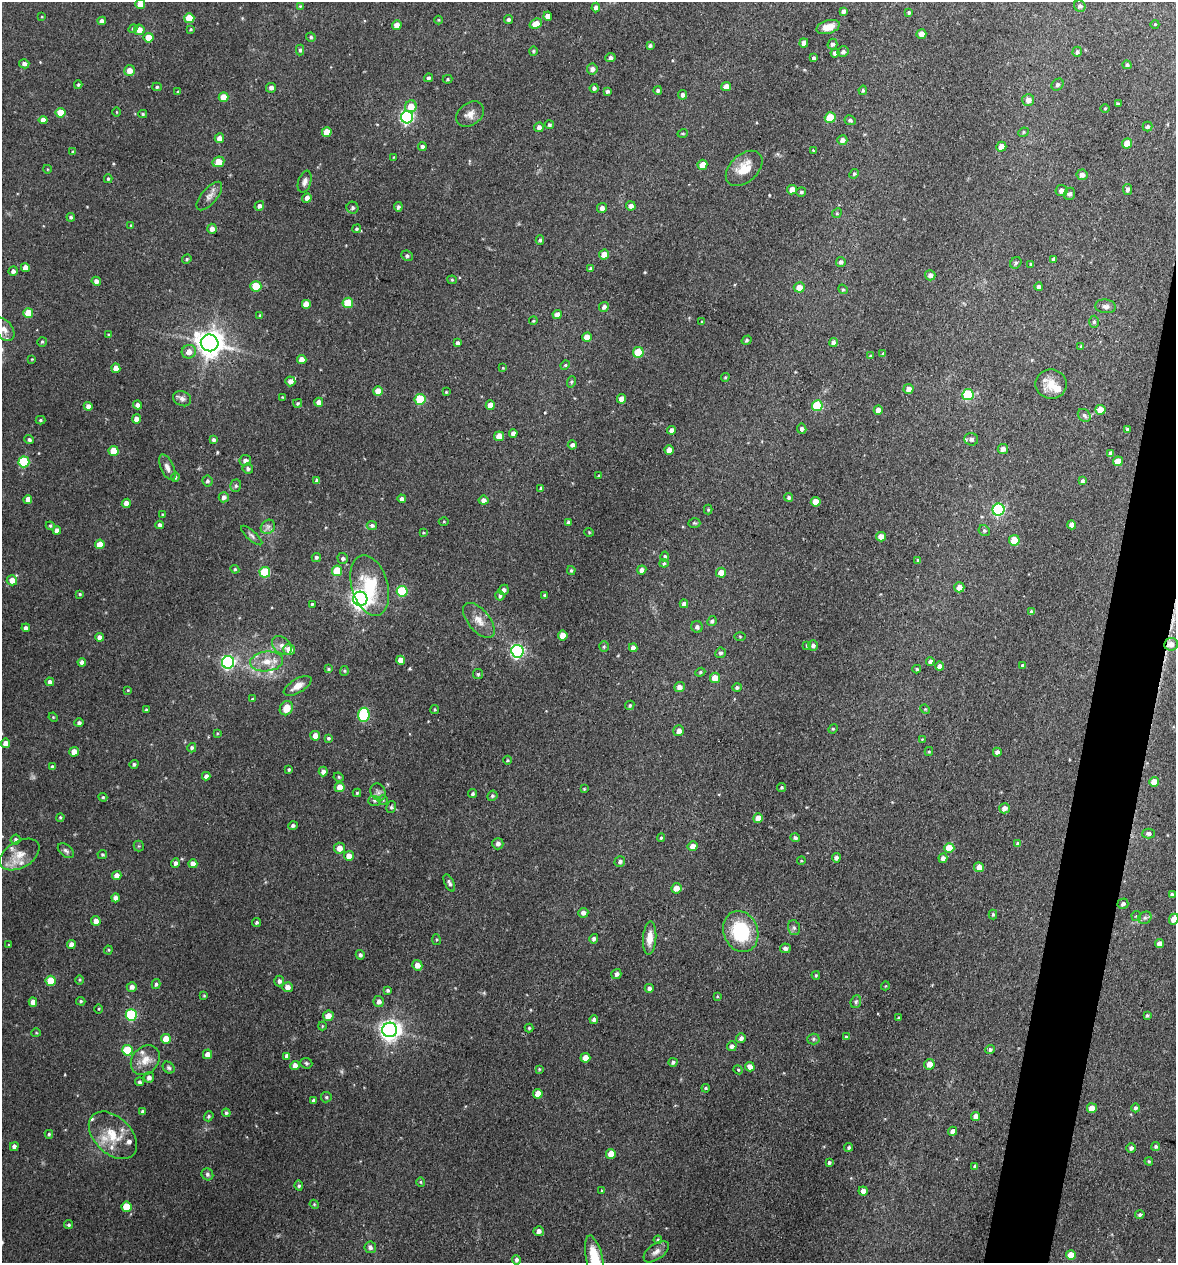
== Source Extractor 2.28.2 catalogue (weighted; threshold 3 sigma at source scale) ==
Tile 10 of 4 x 4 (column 2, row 3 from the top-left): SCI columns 1302-2475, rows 1269-2529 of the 5073 x 5061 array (HDU 1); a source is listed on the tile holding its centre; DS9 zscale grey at full resolution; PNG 1178 x 1265 px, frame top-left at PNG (2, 2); each listed source drawn as its Kron ellipse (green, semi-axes under 4 px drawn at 4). Shown black and unused: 4% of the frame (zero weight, under 3 of 4 exposures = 1% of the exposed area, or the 3 px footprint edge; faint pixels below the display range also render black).
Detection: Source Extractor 2.28.2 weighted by HDU 2 'WHT'; one run over the whole footprint, this tile lists its part. Background 0.122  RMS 0.0083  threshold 0.0373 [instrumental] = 3 sigma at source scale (4.5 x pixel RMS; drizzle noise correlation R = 1.50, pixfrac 1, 0.05/0.05 arcsec/px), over >= 5 px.
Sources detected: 461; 1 cosmic-ray / hot-pixel residue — neither listed nor drawn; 8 inside a brighter listed object's ellipse — not listed separately; the other 452 listed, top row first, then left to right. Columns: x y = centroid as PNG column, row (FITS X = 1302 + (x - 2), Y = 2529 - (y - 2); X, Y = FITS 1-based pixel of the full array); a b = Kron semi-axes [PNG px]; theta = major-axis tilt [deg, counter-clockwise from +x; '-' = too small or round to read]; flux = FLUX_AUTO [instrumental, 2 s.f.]
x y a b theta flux
140 4 5 4 - 10
300 6 4 3 - 0.92
1080 6 6 5 - 2.2
596 8 5 4 - 2.6
843 11 4 4 - 2.6
909 12 4 4 - 1.4
42 16 3 2 - 0.61
548 16 4 4 - 6.2
189 18 5 5 - 21
439 20 4 3 - 0.68
508 20 4 4 - 2
102 21 4 4 - 3.6
536 23 6 5 - 8.3
1155 24 4 3 - 0.69
397 25 5 4 - 6.5
828 27 12 6 15 8.9
133 29 4 4 - 1.1
191 29 4 3 - 0.89
139 30 5 5 - 7.4
921 34 5 5 - 5.8
311 37 4 4 - 1.3
149 38 5 5 - 13
804 43 4 4 - 3.6
832 44 5 5 - 2
650 45 4 4 - 1.5
300 50 5 4 - 1.4
533 51 4 4 - 0.96
843 52 5 5 - 2.8
1077 52 5 4 - 1.5
835 53 4 4 - 3
610 58 5 4 - 2.5
814 58 4 3 - 1.7
24 64 5 4 - 2.8
1127 65 4 4 - 1.5
592 69 5 5 - 3.6
130 71 5 5 - 6.6
428 78 4 4 - 1.6
448 79 5 4 - 1.1
78 85 4 3 - 1.1
1057 85 6 5 - 2
726 86 5 4 - 4.9
157 87 5 4 - 1.2
271 88 5 4 - 2.7
594 88 4 4 - 1.9
658 90 4 4 - 1.7
863 90 5 3 - 1.4
607 91 4 3 - 1.6
178 92 4 3 - 1.1
683 95 5 4 - 2.5
224 97 5 5 - 9.9
1028 100 6 6 - 5.3
1118 104 3 3 - 1.3
411 106 6 5 - 13
1105 108 4 3 - 0.68
117 112 5 3 - 0.59
60 113 5 5 - 17
143 114 4 4 - 1.1
470 114 15 11 39 6.5
407 117 6 6 - 150
830 118 5 5 - 22
43 120 4 4 - 5.3
850 120 6 4 -26 1.6
549 125 4 4 - 1.6
539 127 5 4 - 4
1147 127 5 5 - 2.4
327 132 5 5 - 12
1023 132 5 4 - 1.2
683 133 5 3 - 0.91
219 138 5 4 - 5.4
842 140 5 5 - 4
1127 143 5 5 - 10
422 147 4 4 - 2.4
1001 147 5 5 - 6.5
813 150 4 2 - 0.56
73 152 3 3 - 1
394 157 4 3 - 0.68
218 162 6 5 - 13
702 165 5 5 - 8
744 168 21 14 42 17
47 169 4 3 - 0.72
854 174 5 4 - 1.1
1082 175 5 5 - 4.2
108 179 4 4 - 1.1
305 182 11 6 72 3.9
1127 189 5 4 - 2.6
792 190 5 4 - 7.1
1061 191 6 5 - 4.1
801 192 5 5 - 1.6
1070 194 6 5 - 2.4
209 196 17 8 50 5.3
307 198 5 4 - 3.8
259 206 5 4 - 2.6
631 206 5 4 - 3.8
398 207 4 4 - 1.9
352 208 6 5 - 2.2
602 208 5 5 - 3.4
837 213 5 4 - 1
71 217 4 4 - 1.5
131 225 4 4 - 0.81
212 229 5 4 - 4
356 229 4 4 - 1.4
540 240 4 4 - 1.3
604 255 5 5 - 8.3
407 256 6 5 - 1.7
187 259 5 4 - 1.1
1053 259 4 3 - 1.6
841 262 5 5 - 2.3
1016 263 6 5 - 1.6
1031 264 3 3 - 1.1
25 268 4 4 - 5.7
590 269 4 4 - 2
13 271 4 4 - 2.8
930 275 5 5 - 3.3
452 280 4 4 - 0.89
96 281 5 4 - 3.7
256 286 5 5 - 27
799 287 5 5 - 8
1039 287 4 4 - 2.5
843 289 5 4 - 1
348 303 5 5 - 22
306 304 5 5 - 9.1
1106 306 10 6 -6 3.2
604 307 5 4 - 2.9
28 313 5 5 - 13
557 314 4 4 - 7
260 315 4 3 - 0.82
533 321 4 3 - 0.78
702 322 4 3 - 0.85
1094 322 6 5 - 1.5
4 329 13 8 -53 6.8
108 335 4 3 - 1
587 337 5 5 - 12
747 340 5 4 - 1.4
42 342 5 5 - 1.2
210 343 9 8 - 1000
458 343 4 4 - 2
833 343 4 4 - 3.3
1081 346 4 3 - 1.3
189 352 7 6 - 6.3
638 352 5 5 - 31
883 354 4 3 - 1.8
870 356 4 3 - 1.1
32 359 3 3 - 0.78
302 359 4 4 - 7.5
565 365 4 4 - 1
116 368 4 4 - 7
503 368 3 3 - 0.67
725 377 4 3 - 0.99
290 381 5 5 - 3.3
571 382 6 3 71 0.95
1051 384 15 14 - 12
908 389 5 5 - 5.3
378 391 5 4 - 9.2
446 392 3 3 - 0.79
968 395 6 5 - 57
282 397 3 3 - 0.63
182 399 9 7 -26 3.5
420 399 5 5 - 33
622 399 5 4 - 7.5
319 402 4 4 - 4.9
298 403 4 3 - 1.1
137 405 4 4 - 3.7
490 405 4 4 - 7.2
88 406 4 4 - 3.7
817 406 5 5 - 45
878 410 4 4 - 5.3
1100 410 5 5 - 10
1084 415 7 5 -44 2.6
136 419 4 4 - 4.9
40 420 5 4 - 1.2
802 429 5 5 - 2.2
1127 429 3 3 - 1.5
671 430 4 4 - 3.6
513 433 4 4 - 3.8
499 436 5 5 - 8.8
971 439 7 6 - 2.8
29 440 5 4 - 2
214 440 4 4 - 1.8
572 445 4 4 - 2.4
1003 449 5 5 - 3.9
669 450 5 4 - 6.6
113 451 5 5 - 14
1111 453 4 4 - 2.8
245 460 5 5 - 3.8
1118 461 5 5 - 8.3
24 462 5 5 - 51
167 467 14 6 -66 4.1
248 469 5 5 - 2.2
599 476 3 3 - 1.1
175 477 5 4 - 1.5
317 480 4 4 - 2.6
208 481 5 5 - 2
1082 481 4 4 - 1.5
236 486 6 5 - 1.6
541 488 4 4 - 1.5
224 497 5 5 - 3.1
789 497 4 4 - 2
28 499 4 4 - 5.6
402 499 4 4 - 2.9
483 500 5 4 - 3.4
816 502 5 5 - 8.8
126 503 4 4 - 5.8
708 510 5 4 - 1.1
999 510 6 6 - 120
162 515 3 3 - 0.83
444 522 5 3 - 0.85
568 522 4 3 - 1.9
694 523 6 5 - 1.2
159 525 4 4 - 2.3
372 525 5 4 - 2.2
1072 525 4 4 - 4.8
50 526 4 4 - 0.96
268 527 8 6 45 2.9
57 530 4 4 - 4.1
984 531 6 5 - 1.4
589 532 5 3 - 0.7
423 533 4 3 - 0.75
252 536 13 5 -42 2.5
881 537 5 4 - 7.7
1014 540 5 5 - 20
100 544 5 4 - 11
665 556 5 4 - 1.4
316 557 5 4 - 1.8
343 558 5 5 - 2.1
918 561 4 4 - 1.7
664 563 4 4 - 1
235 569 4 4 - 1
571 570 4 3 - 1.2
642 570 5 4 - 4
337 571 5 5 - 22
265 572 5 5 - 44
721 573 5 5 - 8.1
12 580 5 5 - 7.2
370 585 31 18 -74 37
959 587 5 5 - 6.8
504 590 5 5 - 2.5
402 591 5 5 - 48
80 594 4 3 - 0.9
544 595 3 3 - 1
500 596 5 4 - 1.8
360 599 7 7 - 410
312 604 3 3 - 1
684 604 4 4 - 3.9
1031 612 4 4 - 2.4
479 620 21 11 -50 9.7
712 621 5 4 - 1.7
697 627 6 5 - 2.5
26 628 4 4 - 2.6
563 636 5 5 - 9.7
740 636 5 4 - 0.84
99 637 4 4 - 3.8
1171 644 7 6 - 6.5
807 645 4 3 - 0.93
813 645 5 5 - 2.6
282 646 11 8 -41 4.6
604 646 5 4 - 1.1
633 648 4 4 - 4.1
289 649 6 5 - 8.2
517 651 6 6 - 170
720 653 5 5 - 2.2
401 660 4 4 - 7
267 661 16 10 6 11
930 661 4 4 - 2.7
82 662 4 4 - 3.1
228 662 6 6 - 160
1022 665 4 4 - 1.5
939 666 4 4 - 3.6
328 669 4 3 - 1
917 669 4 3 - 1.2
344 671 5 4 - 1
700 672 5 4 - 1.1
478 674 5 5 - 1.2
715 678 5 5 - 10
50 682 4 4 - 2.7
297 686 15 7 31 6.6
679 687 5 5 - 4.6
737 688 5 4 - 1.9
128 690 4 3 - 0.69
252 699 3 3 - 0.8
630 705 5 4 - 1.4
286 708 7 6 - 11
925 709 5 4 - 0.83
146 710 3 3 - 1.5
435 710 4 3 - 0.87
364 715 7 5 84 72
53 717 5 4 - 0.81
79 723 4 4 - 1.9
833 729 5 4 - 1
679 731 5 5 - 4.3
217 733 4 3 - 0.74
315 736 5 4 - 6
328 738 3 3 - 1.3
922 739 4 4 - 0.73
6 743 4 4 - 6.8
192 748 5 4 - 1.9
929 751 4 4 - 0.95
74 752 5 5 - 7.4
997 752 4 4 - 3.1
507 760 4 3 - 0.79
134 764 4 4 - 1.6
53 767 4 3 - 2.3
289 769 3 3 - 1.1
323 771 5 4 - 3.6
206 776 4 4 - 2.7
339 777 5 4 - 1.2
1154 782 5 5 - 9.4
340 787 5 5 - 9.1
781 787 4 4 - 1.2
584 789 3 3 - 0.79
378 792 9 7 -63 2.8
357 793 4 4 - 0.96
473 794 4 4 - 1.4
492 796 5 5 - 1.4
103 797 4 4 - 1
383 800 4 4 - 0.84
374 801 6 5 - 1.4
391 807 6 4 76 1.5
1004 808 5 5 - 4.9
60 817 4 3 - 1.1
758 818 5 5 - 9.5
293 825 5 4 - 2
1149 833 6 5 - 2.8
661 838 4 3 - 1.2
795 838 5 4 - 1.9
16 840 5 5 - 1.9
498 844 5 5 - 2.9
1018 844 4 4 - 2.7
139 846 5 5 - 1.1
692 846 5 5 - 6.3
339 848 5 5 - 7.8
949 848 5 5 - 17
66 851 9 5 -39 2.4
20 855 21 13 30 13
102 855 5 4 - 1.3
349 856 5 5 - 6.6
836 858 5 4 - 2.5
943 858 5 4 - 3.8
620 861 5 5 - 2.1
801 861 4 3 - 0.75
175 863 5 4 - 2.5
193 864 4 4 - 5.7
979 867 5 5 - 6.7
117 875 5 4 - 6.3
449 883 9 4 -64 2.3
676 888 5 5 - 6.6
1172 895 4 3 - 2.2
116 898 4 4 - 4.5
1123 904 5 5 - 2.5
583 913 5 5 - 3.7
993 914 5 4 - 1.4
1136 916 5 5 - 1.1
1145 918 7 6 - 2.2
1174 919 5 4 - 7.6
96 921 5 4 - 5
256 922 4 3 - 1.6
794 928 7 5 -74 2
741 932 21 17 -68 52
650 938 16 6 86 9.8
594 939 5 4 - 2.2
436 940 5 3 - 0.89
1160 944 4 4 - 6.7
9 945 3 3 - 0.88
71 945 4 4 - 5.4
785 948 5 5 - 2.6
108 950 4 4 - 0.98
360 955 5 4 - 2.1
417 965 5 5 - 6.6
616 974 5 5 - 3.1
816 975 4 3 - 0.99
80 980 5 3 - 0.89
51 981 5 5 - 21
279 981 5 5 - 2.4
156 984 5 4 - 1.8
885 986 4 3 - 0.62
132 987 5 5 - 3.8
288 987 5 5 - 4.5
649 988 4 4 - 2.6
388 990 3 3 - 1.5
204 995 3 3 - 0.8
717 996 4 4 - 0.8
81 1001 5 4 - 1.1
379 1001 5 5 - 3.8
33 1002 4 4 - 5.4
856 1002 6 5 - 1.5
99 1009 4 3 - 0.71
131 1015 6 5 - 68
1147 1015 3 3 - 1.2
328 1016 5 5 - 6.7
898 1018 4 3 - 0.81
594 1019 4 4 - 2.3
322 1026 4 4 - 0.86
529 1028 4 4 - 1
390 1030 7 7 - 520
36 1033 5 4 - 0.92
846 1037 4 3 - 1.2
741 1038 5 4 - 2.9
166 1039 5 5 - 12
813 1039 6 5 - 1.4
732 1046 5 5 - 3
990 1049 5 4 - 1.9
127 1050 5 5 - 34
207 1054 5 4 - 6
287 1056 4 4 - 3.5
585 1058 5 5 - 10
145 1060 16 13 48 10
673 1062 4 4 - 1.7
306 1063 6 5 - 1.3
929 1064 5 5 - 6.8
295 1065 4 4 - 5.5
750 1067 5 4 - 5.5
169 1068 6 5 - 1.7
539 1069 4 4 - 0.82
738 1070 4 4 - 0.81
149 1077 5 5 - 2.8
140 1082 4 4 - 1.6
706 1088 4 3 - 0.94
538 1094 5 5 - 11
326 1097 5 5 - 1.4
314 1100 4 3 - 2.1
1092 1108 5 5 - 8.9
1135 1108 4 4 - 1.9
142 1112 4 4 - 1.8
226 1113 4 4 - 1.3
209 1116 5 4 - 1.3
975 1116 4 4 - 5.6
953 1131 4 4 - 3.4
49 1134 4 3 - 1.2
113 1135 28 18 -44 24
1156 1146 4 4 - 1.7
14 1147 4 4 - 3.2
849 1147 4 4 - 1.4
1131 1148 4 4 - 2.3
611 1154 5 5 - 10
1149 1161 4 3 - 1.2
829 1163 4 3 - 1.5
975 1166 4 3 - 2.2
207 1174 6 5 - 1.9
421 1182 5 3 - 0.75
299 1186 5 4 - 1.5
602 1191 4 3 - 0.8
863 1191 4 4 - 4.2
314 1204 5 3 - 0.8
126 1207 5 5 - 18
1140 1214 5 4 - 1.6
69 1225 5 4 - 1.6
539 1231 5 5 - 3.2
658 1240 4 4 - 0.98
370 1247 6 6 - 2.6
656 1252 14 7 37 4.9
1071 1255 5 5 - 13
594 1259 23 8 -77 25
516 1260 5 4 - 2.1
Overlapping masked pixels (flux is a lower limit): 1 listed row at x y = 1171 644
Isophote crosses this tile's border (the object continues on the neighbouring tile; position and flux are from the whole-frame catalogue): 3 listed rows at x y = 140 4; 1174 919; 594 1259